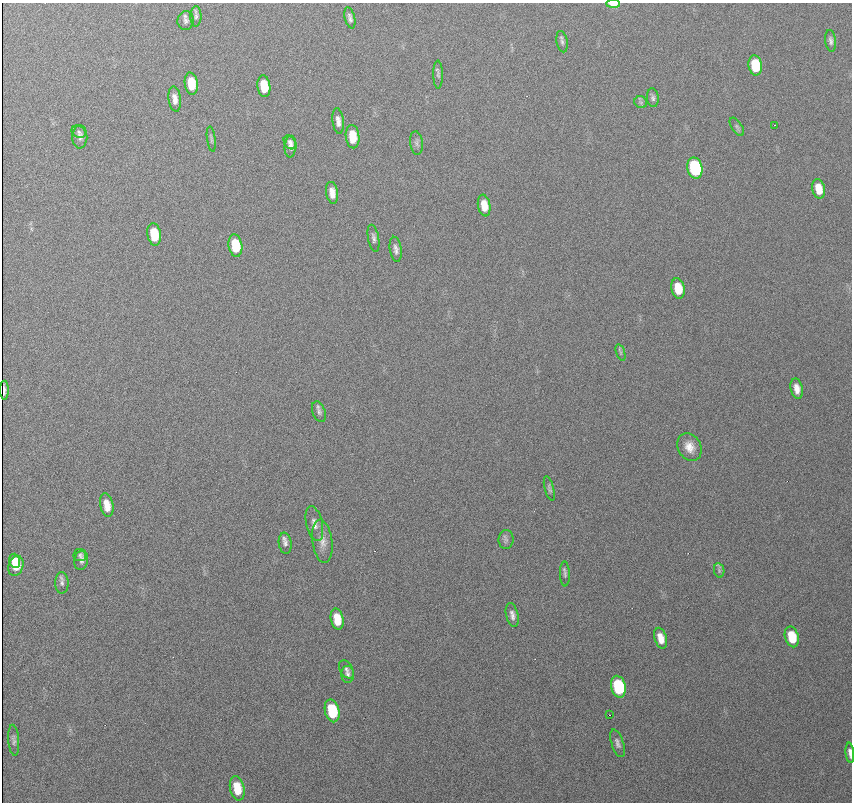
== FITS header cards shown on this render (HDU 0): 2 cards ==
NAXIS1  =                  850
NAXIS2  =                  800

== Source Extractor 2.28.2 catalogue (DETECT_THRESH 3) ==
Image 850 x 800 px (HDU 0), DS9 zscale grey, 1 PNG px = 1 image px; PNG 854 x 804 px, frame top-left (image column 1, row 800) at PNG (2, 3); each listed source drawn as its Kron ellipse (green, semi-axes under 4 px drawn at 4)
Background 3240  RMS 54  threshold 161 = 3 sigma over >= 5 px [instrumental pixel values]
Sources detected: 63; all 63 listed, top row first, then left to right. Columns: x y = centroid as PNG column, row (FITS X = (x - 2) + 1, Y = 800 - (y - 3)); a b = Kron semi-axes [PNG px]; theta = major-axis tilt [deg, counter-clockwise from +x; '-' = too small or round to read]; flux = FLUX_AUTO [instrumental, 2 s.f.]
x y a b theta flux
613 4 7 3 0 48000
196 16 10 5 88 11000
350 18 11 5 -76 13000
186 20 9 8 - 14000
831 41 11 5 -83 11000
562 42 11 5 -80 11000
755 65 10 6 -80 150000
438 74 14 5 -89 8700
191 84 11 6 -82 80000
264 86 11 6 -82 79000
653 98 9 6 -83 10000
175 99 13 6 -83 23000
641 102 6 5 - 7300
338 121 13 5 -83 19000
775 125 2 2 - 1700
737 127 10 5 -57 8600
79 132 7 6 - 8200
80 137 11 7 88 15000
353 137 12 7 -84 68000
211 139 12 3 -83 6700
290 142 7 5 -57 11000
416 143 12 6 -83 12000
291 147 11 6 85 18000
695 168 10 7 -77 480000
819 189 10 6 -77 60000
332 193 11 6 -81 33000
484 205 11 6 -80 48000
154 234 11 6 -80 100000
374 238 14 5 -79 12000
235 246 11 7 -81 120000
396 249 12 6 -82 16000
678 288 10 6 -78 83000
621 352 8 3 -72 6200
797 389 10 6 -78 28000
4 390 9 2 -90 17000
319 412 10 6 -70 12000
689 447 14 11 -61 40000
549 488 12 4 -75 9200
107 505 12 6 -79 42000
314 524 18 8 -77 24000
506 539 9 7 -89 11000
322 541 22 10 -82 37000
285 543 10 6 -82 15000
80 555 6 6 - 7300
81 560 9 7 78 13000
15 561 7 5 -73 36000
16 566 10 7 71 67000
719 570 7 5 -80 7200
565 574 12 5 -89 10000
62 583 11 6 -90 12000
512 615 12 6 -76 17000
337 619 11 6 -79 66000
792 637 10 6 -75 96000
661 638 11 6 -74 39000
346 669 10 6 -59 11000
348 674 8 6 -90 10000
618 687 11 7 -75 290000
332 711 11 7 -76 160000
610 715 2 2 - 3500
14 740 15 5 -86 13000
618 743 14 6 -71 14000
850 753 10 4 -84 16000
237 788 12 7 -78 77000
At the frame edge (FLAGS 8, measured only in part): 2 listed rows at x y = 613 4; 850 753